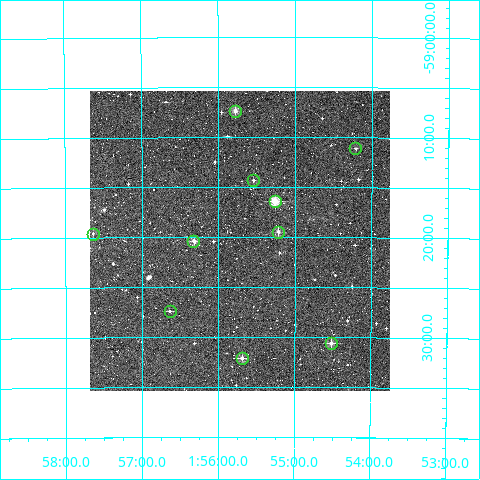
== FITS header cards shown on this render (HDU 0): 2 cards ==
NAXIS1  =                  300
NAXIS2  =                  300

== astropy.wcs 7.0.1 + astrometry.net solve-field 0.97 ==
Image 300 x 300 px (HDU 0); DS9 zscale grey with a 90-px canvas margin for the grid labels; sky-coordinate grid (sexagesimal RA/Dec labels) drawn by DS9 from the SOLVED WCS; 10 Tycho-2 reference stars matched to detected sources circled (green)
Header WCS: RA---TAN/DEC--TAN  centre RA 01:55:43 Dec -59:20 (28.93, -59.34 deg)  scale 6 arcsec/px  FOV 30.0' x 30.0'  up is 0 deg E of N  parity normal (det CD < 0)
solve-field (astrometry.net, Tycho-2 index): VERIFIED the header's WCS against the Tycho-2 star catalogue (verified at 2 index scales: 10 matches each, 0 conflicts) and refined it, rather than solving blind
Solved WCS: RA---TAN-SIP/DEC--TAN-SIP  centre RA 01:55:43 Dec -59:20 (28.93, -59.34 deg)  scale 6 arcsec/px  FOV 30.0' x 30.0'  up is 0 deg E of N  parity normal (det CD < 0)
The solver's refit moves the header's centre by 1.7 arcsec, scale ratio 1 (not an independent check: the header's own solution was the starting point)
Tycho-2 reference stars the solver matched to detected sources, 10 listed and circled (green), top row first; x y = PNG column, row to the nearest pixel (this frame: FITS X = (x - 90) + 1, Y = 300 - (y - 91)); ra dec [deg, ICRS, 3 dp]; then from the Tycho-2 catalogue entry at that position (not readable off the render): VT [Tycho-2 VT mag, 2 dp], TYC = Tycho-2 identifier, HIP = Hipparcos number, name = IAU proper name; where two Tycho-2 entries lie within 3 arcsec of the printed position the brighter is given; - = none
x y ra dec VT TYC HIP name
235 111 28.944 -59.122 10.56 8488-1063-1 - -
355 148 28.553 -59.185 11.35 8488-1220-1 - -
253 180 28.885 -59.238 12.41 8488-1116-1 - -
275 201 28.816 -59.274 9.73 8488-1111-1 - -
278 232 28.804 -59.324 10.93 8488-1073-1 - -
93 234 29.409 -59.326 11.68 8488-1072-1 - -
193 241 29.083 -59.339 10.85 8488-1267-1 - -
170 311 29.160 -59.456 11.80 8488-1039-1 - -
331 343 28.630 -59.510 10.90 8488-943-1 - -
242 358 28.922 -59.535 10.77 8488-905-1 - -